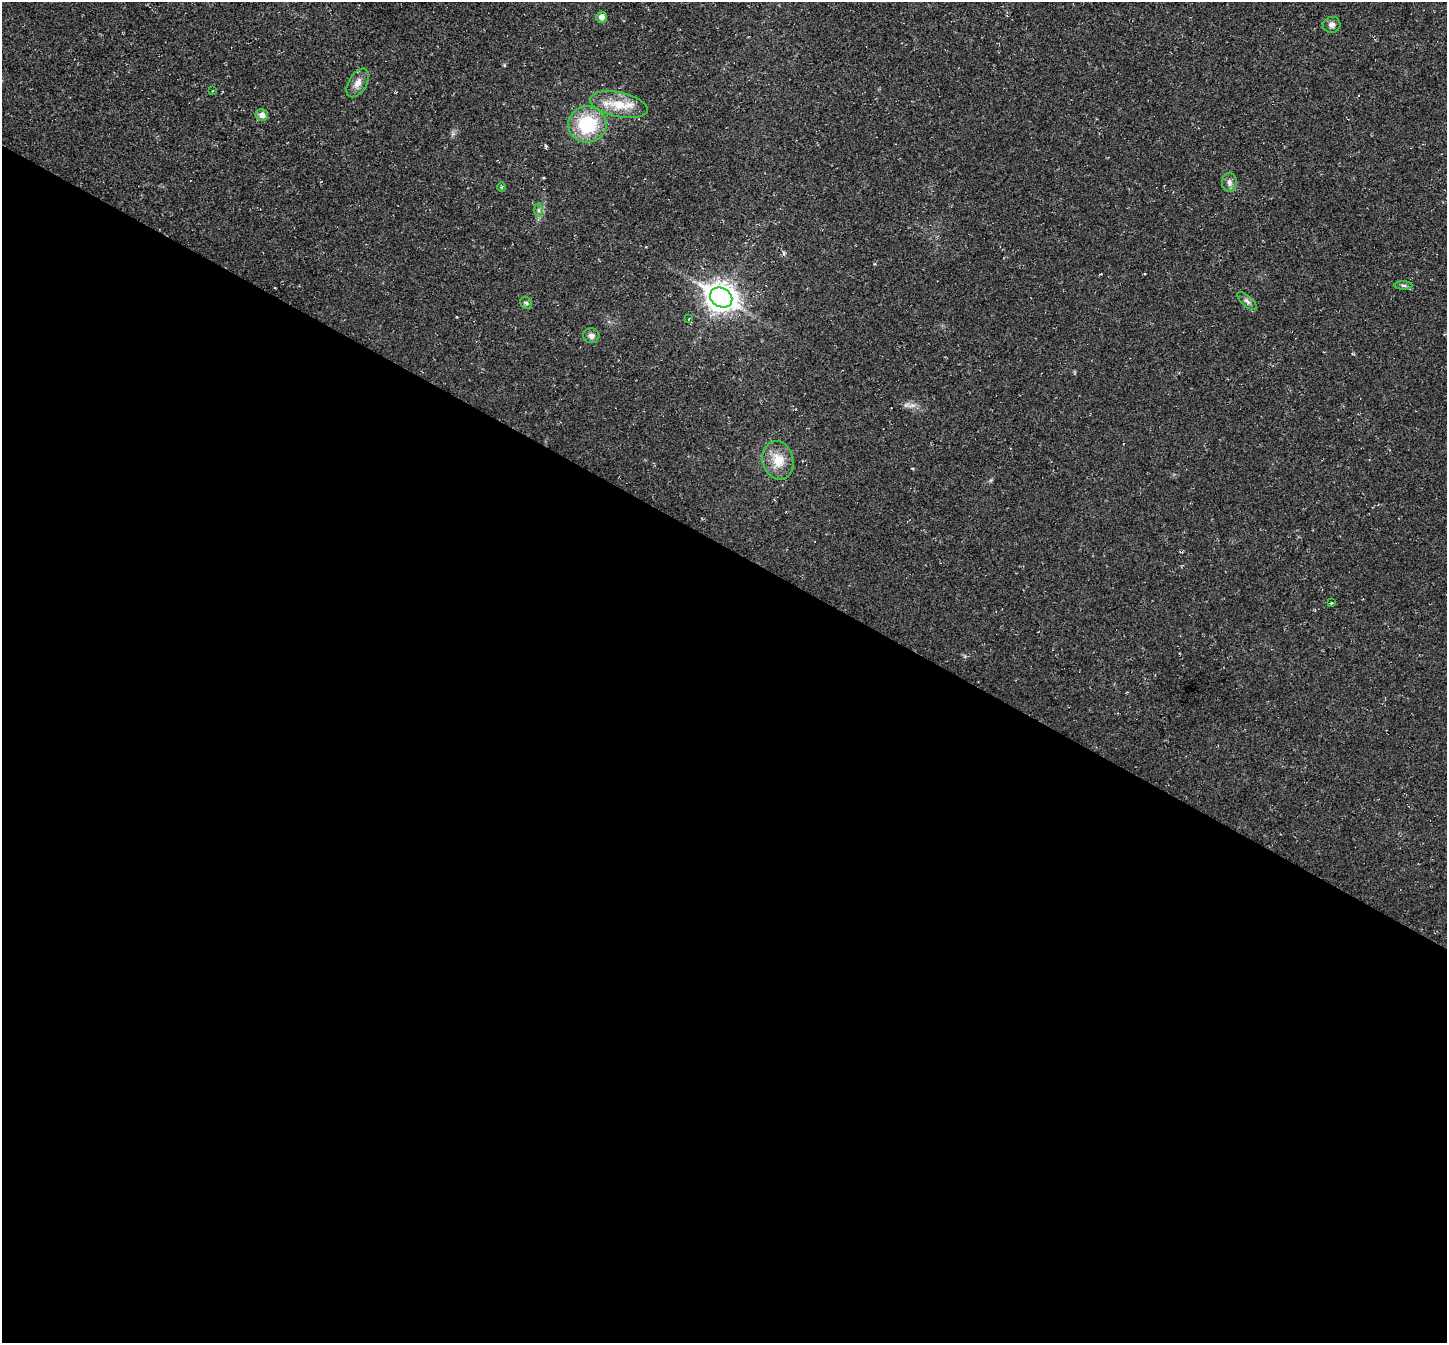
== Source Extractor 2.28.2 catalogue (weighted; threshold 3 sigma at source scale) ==
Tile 14 of 4 x 4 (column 2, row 4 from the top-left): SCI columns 1446-2890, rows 145-1485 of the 5780 x 5789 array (HDU 1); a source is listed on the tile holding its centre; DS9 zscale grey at full resolution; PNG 1449 x 1345 px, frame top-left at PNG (2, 2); each listed source drawn as its Kron ellipse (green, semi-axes under 4 px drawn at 4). Shown black and unused: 59% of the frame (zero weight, under 2 of 3 exposures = <1% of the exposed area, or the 3 px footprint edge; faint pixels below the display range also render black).
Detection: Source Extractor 2.28.2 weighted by HDU 2 'WHT'; one run over the whole footprint, this tile lists its part. Background 0.0216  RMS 0.006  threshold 0.0269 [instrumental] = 3 sigma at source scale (4.5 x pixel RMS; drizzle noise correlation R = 1.50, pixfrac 1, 0.05/0.05 arcsec/px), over >= 5 px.
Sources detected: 19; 1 cosmic-ray / hot-pixel residue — neither listed nor drawn; the other 18 listed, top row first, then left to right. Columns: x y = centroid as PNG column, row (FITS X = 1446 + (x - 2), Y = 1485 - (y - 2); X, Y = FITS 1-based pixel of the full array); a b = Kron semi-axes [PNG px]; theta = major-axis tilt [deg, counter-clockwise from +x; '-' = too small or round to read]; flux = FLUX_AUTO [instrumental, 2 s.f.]
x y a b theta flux
601 17 5 5 - 3.6
1332 25 9 8 - 2
358 83 16 9 59 4.6
212 91 3 2 - 0.64
619 105 29 12 -12 15
262 115 6 6 - 3.5
587 124 19 18 - 33
1229 182 9 7 88 2.4
502 187 5 3 - 0.68
538 210 7 4 -89 1.4
1403 285 9 4 -1 1.1
721 298 11 9 -29 660
1247 301 12 5 -41 1.8
526 303 7 5 -47 1.1
689 319 3 3 - 0.6
591 336 8 7 - 2.5
778 460 19 15 -75 12
1331 603 3 3 - 0.59
Unlisted compact peaks at least as high as the median listed source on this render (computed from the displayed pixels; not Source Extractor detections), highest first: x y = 912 405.